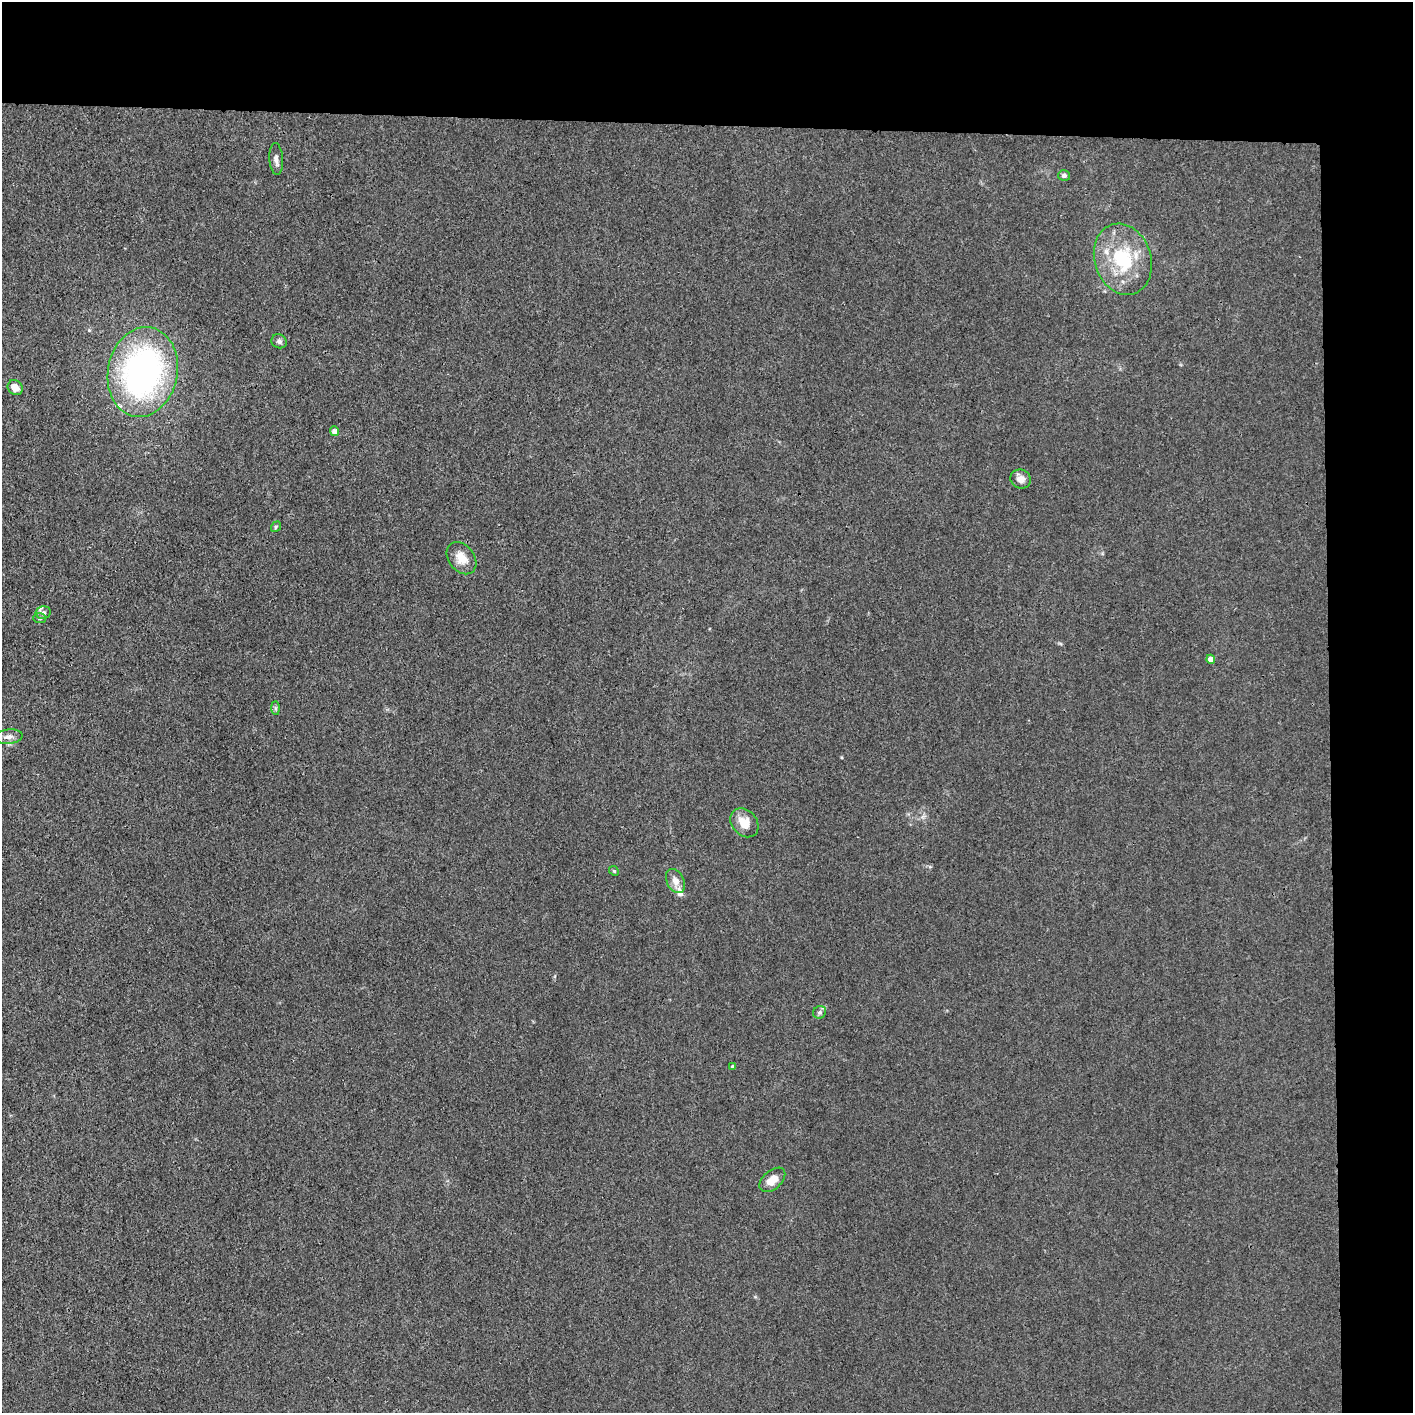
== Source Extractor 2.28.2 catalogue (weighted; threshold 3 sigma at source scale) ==
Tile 3 of 3 x 3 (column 3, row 1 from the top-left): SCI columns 2834-4244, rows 2823-4233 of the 4257 x 4233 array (HDU 1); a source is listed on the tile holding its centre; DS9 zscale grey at full resolution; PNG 1415 x 1415 px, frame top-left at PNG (2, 2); each listed source drawn as its Kron ellipse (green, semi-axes under 4 px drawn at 4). Shown black and unused: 14% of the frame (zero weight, under 3 of 4 exposures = <1% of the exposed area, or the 3 px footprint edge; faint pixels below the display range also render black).
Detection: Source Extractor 2.28.2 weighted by HDU 2 'WHT'; one run over the whole footprint, this tile lists its part. Background 0.0296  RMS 0.0053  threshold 0.0237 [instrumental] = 3 sigma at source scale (4.5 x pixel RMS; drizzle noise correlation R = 1.50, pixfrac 1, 0.05/0.05 arcsec/px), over >= 5 px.
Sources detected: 25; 4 inside a brighter listed object's ellipse — not listed separately; the other 21 listed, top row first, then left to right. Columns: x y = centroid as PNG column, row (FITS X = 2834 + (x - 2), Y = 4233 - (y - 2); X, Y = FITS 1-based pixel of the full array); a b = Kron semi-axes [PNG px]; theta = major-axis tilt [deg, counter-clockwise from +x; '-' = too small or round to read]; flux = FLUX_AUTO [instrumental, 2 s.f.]
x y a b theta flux
276 159 16 7 -86 2.8
1064 175 6 5 - 1.4
1123 259 36 28 -71 37
279 341 8 7 - 1.6
143 372 45 35 79 170
15 388 8 7 - 5.2
334 431 5 4 - 2.7
1021 479 10 9 - 3.9
276 527 6 4 51 0.81
462 558 18 13 -52 8
43 613 7 6 - 1.5
40 618 6 5 - 0.89
1211 659 4 4 - 4.3
275 708 7 4 -90 1
8 737 14 7 6 3.2
744 823 16 12 -48 8.7
614 871 5 4 - 0.63
675 881 13 8 -63 4.3
820 1012 7 6 - 1.4
733 1067 4 3 - 1.2
772 1180 15 9 41 7.2